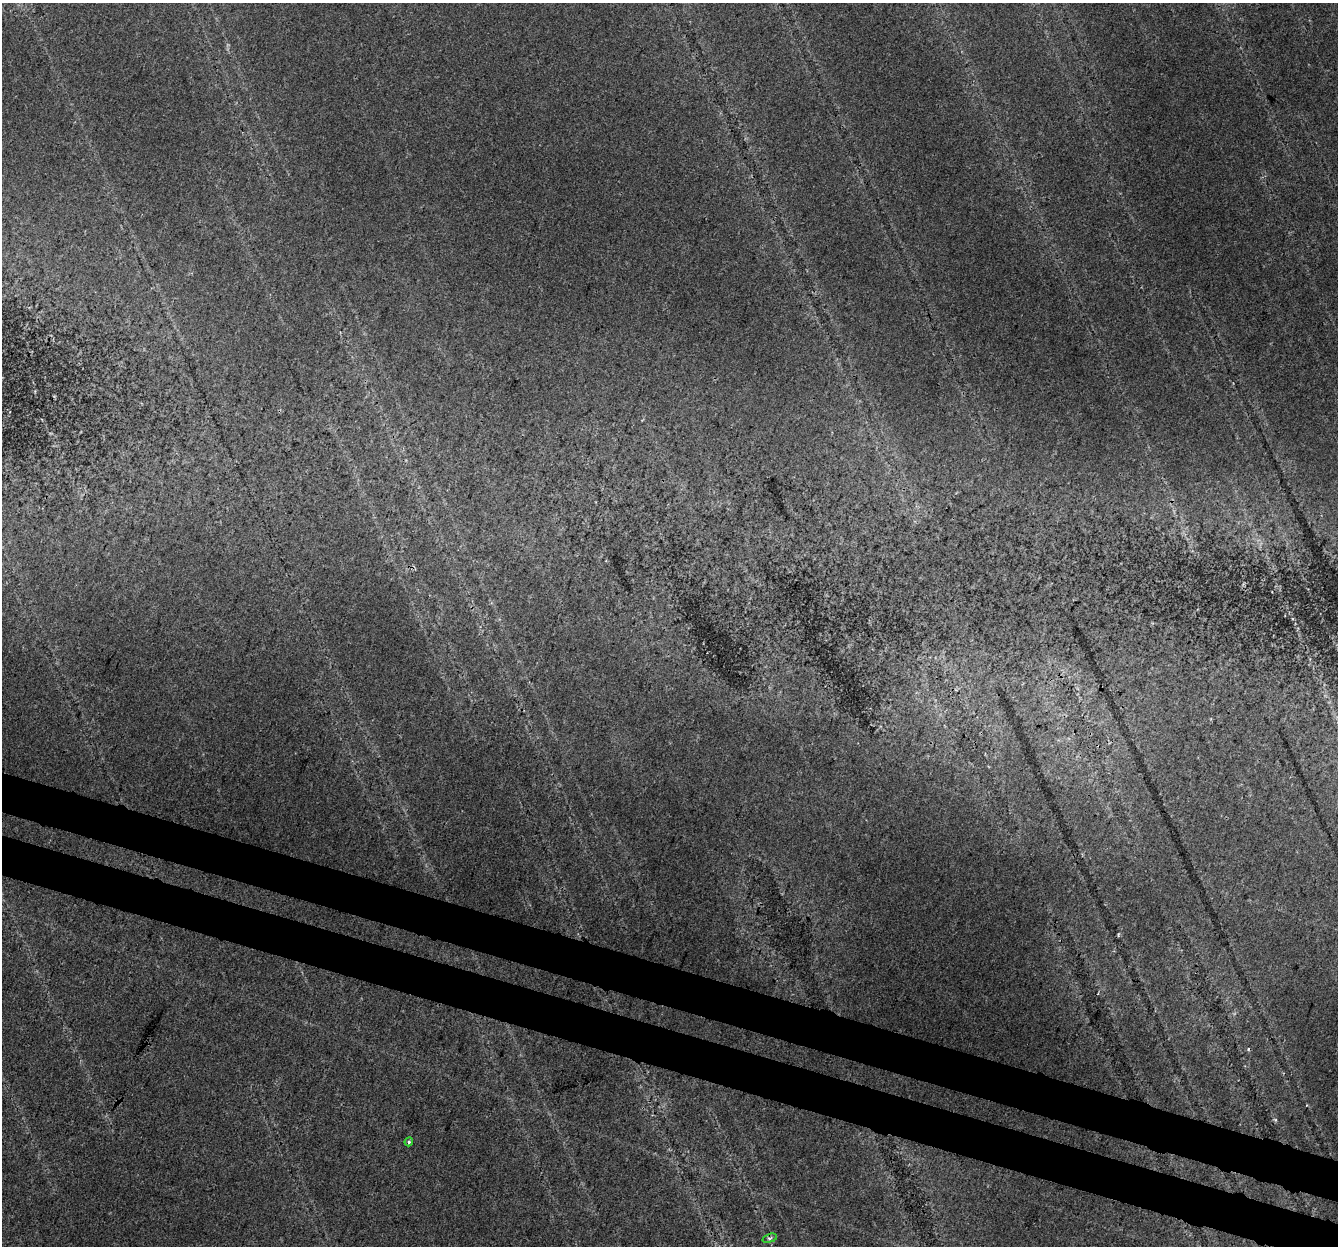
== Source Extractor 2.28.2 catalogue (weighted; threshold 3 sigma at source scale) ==
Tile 6 of 4 x 4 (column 2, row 2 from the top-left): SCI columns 1360-2695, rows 2762-4005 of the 5397 x 5587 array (HDU 1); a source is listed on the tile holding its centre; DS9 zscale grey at full resolution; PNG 1340 x 1248 px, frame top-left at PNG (2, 3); each listed source drawn as its Kron ellipse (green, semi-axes under 4 px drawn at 4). Shown black and unused: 7% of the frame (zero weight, under 3 of 4 exposures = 5% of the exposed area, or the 3 px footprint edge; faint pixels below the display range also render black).
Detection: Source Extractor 2.28.2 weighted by HDU 2 'WHT'; one run over the whole footprint, this tile lists its part. Background 0.0675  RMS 0.005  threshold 0.0227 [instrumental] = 3 sigma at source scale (4.5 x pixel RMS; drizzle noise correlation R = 1.50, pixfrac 1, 0.0396/0.0396 arcsec/px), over >= 5 px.
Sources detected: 3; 1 cosmic-ray / hot-pixel residue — neither listed nor drawn; the other 2 listed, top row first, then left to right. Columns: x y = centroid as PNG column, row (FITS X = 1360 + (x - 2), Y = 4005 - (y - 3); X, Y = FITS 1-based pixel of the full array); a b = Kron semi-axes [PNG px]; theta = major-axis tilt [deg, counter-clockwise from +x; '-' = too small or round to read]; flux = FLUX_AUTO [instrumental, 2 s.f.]
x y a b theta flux
409 1142 4 3 - 0.75
770 1238 7 4 17 0.92